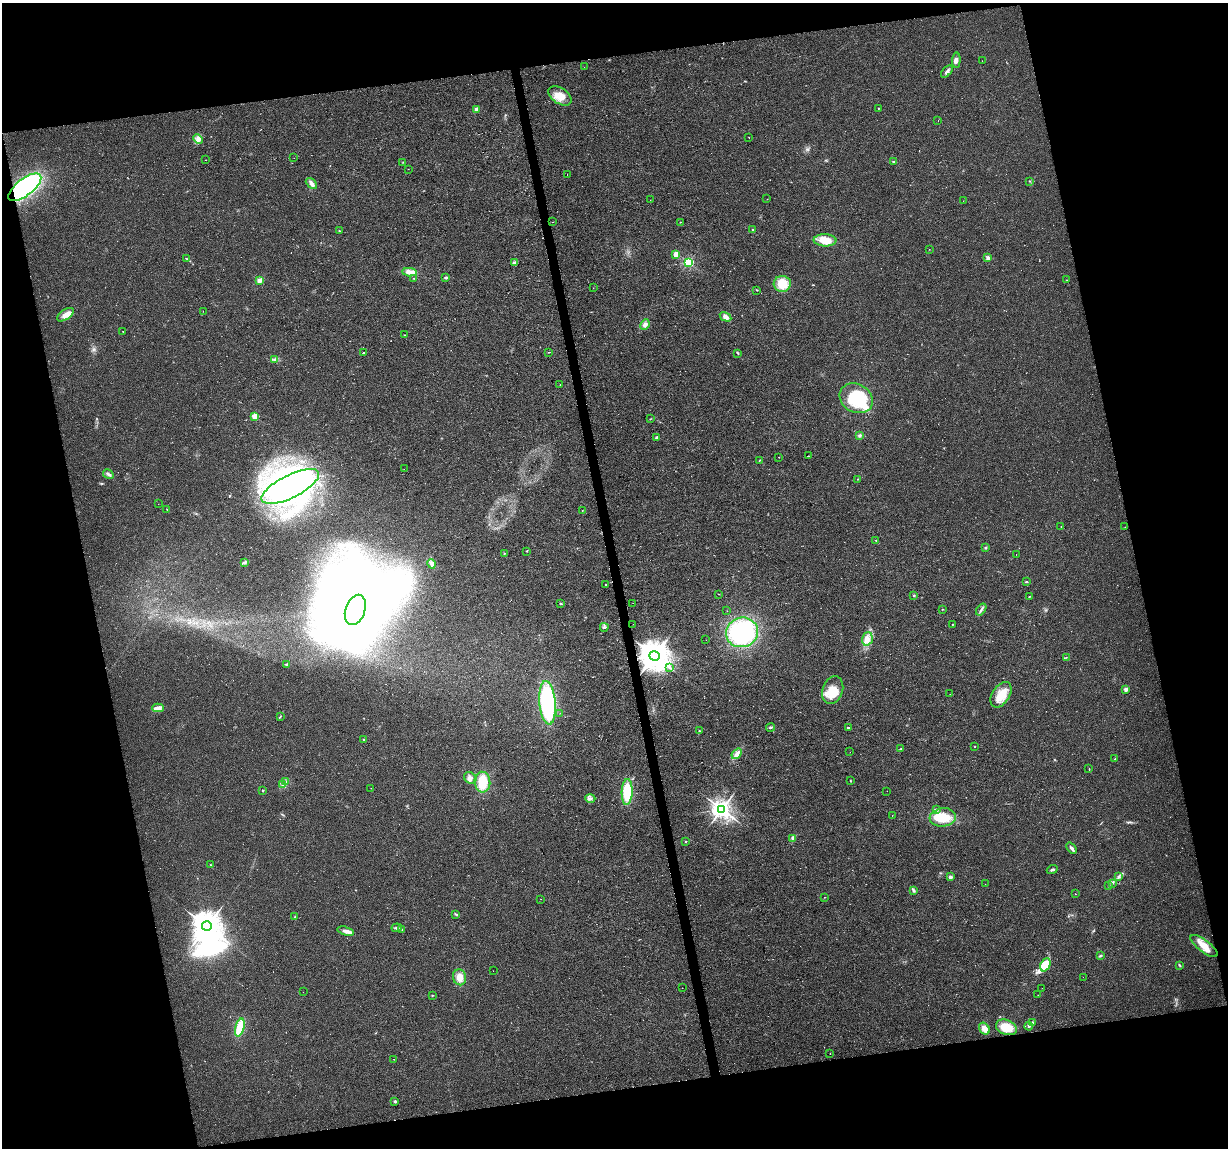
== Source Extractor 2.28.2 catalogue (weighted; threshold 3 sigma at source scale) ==
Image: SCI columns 1-4904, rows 27-4607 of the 4904 x 4682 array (HDU 1 of 3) = the unmasked area's bounding box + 8 px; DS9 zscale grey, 4 x 4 block average (1 PNG px = mean of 4 x 4 image px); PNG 1230 x 1150 px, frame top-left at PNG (2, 3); each listed source drawn as its Kron ellipse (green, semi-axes under 4 px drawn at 4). Shown black and unused: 25% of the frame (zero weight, under 3 of 6 exposures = <1% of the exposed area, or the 3 px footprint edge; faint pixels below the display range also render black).
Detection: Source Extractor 2.28.2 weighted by HDU 2 'WHT'. Background -0.0061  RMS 0.0036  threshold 0.0149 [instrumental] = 3 sigma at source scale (4.09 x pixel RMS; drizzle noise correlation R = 1.36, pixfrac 0.8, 0.0396/0.0396 arcsec/px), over >= 5 px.
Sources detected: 200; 1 too faint to see at this stretch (4 x 4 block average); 8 inside a brighter object's white glare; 9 cosmic-ray / hot-pixel residue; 1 long thin detection or spike segment (spike, bleed or trail) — neither listed nor drawn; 2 coinciding with a brighter row at this scale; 10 inside a brighter listed object's ellipse — not listed separately; the other 169 listed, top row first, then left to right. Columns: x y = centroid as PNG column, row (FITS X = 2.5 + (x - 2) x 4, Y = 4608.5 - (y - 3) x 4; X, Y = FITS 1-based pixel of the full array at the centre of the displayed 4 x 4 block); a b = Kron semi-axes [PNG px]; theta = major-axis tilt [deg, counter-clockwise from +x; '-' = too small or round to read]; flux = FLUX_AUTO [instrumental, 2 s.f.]
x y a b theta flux
956 60 7 3 86 6.6
982 61 2 2 - 0.39
584 67 2 2 - 0.43
947 71 7 3 47 5.8
560 96 13 7 -34 25
878 108 2 2 - 1
477 109 4 3 - 5.8
938 120 2 2 - 0.28
749 138 2 2 - 0.63
198 139 5 4 - 7.1
294 158 2 2 - 0.26
206 160 2 2 - 0.64
403 162 2 2 - 0.78
894 162 3 2 - 2.8
408 169 2 2 - 0.43
567 175 2 2 - 0.49
1029 181 3 2 - 0.59
311 183 6 3 -43 7.6
25 187 20 8 37 230
767 199 2 2 - 0.68
650 200 2 2 - 0.31
963 201 2 2 - 0.24
553 222 2 2 - 0.33
680 222 2 2 - 1.1
752 230 2 2 - 3.5
339 231 2 2 - 1
825 240 11 6 -3 32
929 249 2 2 - 0.5
676 254 2 2 - 52
186 258 3 2 - 1
988 258 3 3 - 6.4
515 262 3 3 - 3.2
688 262 2 2 - 270
410 272 7 4 -4 15
414 278 2 2 - 0.89
446 278 2 2 - 10
1067 280 2 2 - 0.44
259 281 2 2 - 48
782 284 8 8 - 33
593 288 2 2 - 0.35
757 290 2 2 - 1.1
203 311 2 2 - 0.46
65 315 9 5 34 16
726 317 6 4 -31 10
645 324 5 4 - 6.8
123 331 2 2 - 0.49
404 335 2 2 - 0.76
549 352 2 2 - 0.89
363 353 2 2 - 5.6
738 353 3 2 - 1.6
275 359 4 2 - 2.2
560 384 2 2 - 0.5
856 398 17 14 -30 91
255 416 2 2 - 84
650 419 2 2 - 0.63
860 435 3 3 - 2.6
657 437 3 3 - 3.2
808 456 2 2 - 1.4
779 457 2 2 - 0.52
760 460 3 2 - 0.81
404 469 2 2 - 0.4
108 474 5 3 - 4
858 479 2 2 - 0.62
290 486 32 11 27 240
158 504 2 2 - 0.32
167 509 2 2 - 0.48
582 511 2 2 - 0.58
1061 526 2 2 - 0.61
1125 527 2 2 - 0.35
876 540 2 2 - 0.75
985 548 2 2 - 5.8
527 551 2 2 - 0.63
504 553 2 2 - 0.59
1016 554 2 2 - 0.34
244 563 2 2 - 1.2
432 564 5 2 - 3.9
1026 582 3 2 - 1.8
606 585 2 2 - 1.4
719 594 2 2 - 0.55
914 596 3 2 - 1.7
1030 596 2 2 - 1.1
633 603 2 2 - 0.52
561 604 2 2 - 5.9
942 609 2 2 - 1.1
981 609 6 2 53 4.8
355 610 16 9 71 3800
727 611 2 2 - 0.34
633 624 2 2 - 0.39
952 624 2 2 - 0.67
604 627 4 3 - 3.6
742 632 16 14 16 200
867 639 7 5 74 13
706 640 2 2 - 0.36
654 656 5 4 - 2500
1066 657 2 2 - 0.76
287 665 2 2 - 1.2
670 668 2 2 - 1.1
1126 689 2 2 - 39
833 690 14 10 70 38
950 694 2 2 - 0.23
1001 695 14 8 58 35
548 703 22 8 -85 240
158 708 6 2 1 5.2
560 713 2 2 - 0.58
280 717 2 2 - 1.2
770 728 4 2 - 2
848 728 2 2 - 8.9
699 731 2 2 - 1.4
364 739 2 2 - 1.4
975 747 2 2 - 0.89
901 748 2 2 - 0.79
850 752 2 2 - 0.3
737 754 6 4 50 11
1115 759 2 2 - 1.5
1089 769 3 2 - 0.88
470 778 7 5 -34 10
850 781 2 2 - 0.83
286 782 3 2 - 1.5
482 782 10 8 -85 40
282 784 3 2 - 1.1
371 788 2 2 - 0.49
262 791 2 2 - 1.2
887 791 2 2 - 0.33
627 792 13 5 88 70
590 798 5 3 - 4.1
722 809 3 3 - 1400
936 810 2 2 - 1.8
892 815 2 2 - 0.37
943 817 13 9 6 54
793 838 3 3 - 3.4
686 841 2 2 - 5.4
1072 848 6 2 -49 5.5
210 865 2 2 - 0.87
1052 870 5 2 - 3.5
950 877 2 2 - 21
1119 877 3 3 - 3
1112 883 3 2 - 2.3
985 884 2 2 - 0.26
1108 885 2 2 - 0.6
914 890 3 2 - 2.5
1075 894 2 2 - 0.91
824 897 2 2 - 0.63
541 899 2 2 - 0.37
456 914 3 2 - 1.9
295 917 2 2 - 1
207 926 5 5 - 3900
397 928 5 2 - 4.1
402 929 2 2 - 0.82
346 931 8 3 -14 9.7
1204 946 16 6 -38 27
1101 955 2 2 - 1.7
1045 965 7 4 67 33
1179 965 3 2 - 1.7
493 971 2 2 - 0.27
460 977 8 6 -77 17
1083 977 2 2 - 0.52
682 988 2 2 - 0.57
1042 988 2 2 - 0.38
303 992 2 2 - 0.28
432 995 2 2 - 0.73
1038 995 2 2 - 0.31
1033 1022 3 2 - 1.8
1029 1026 4 2 - 3.7
1006 1027 11 7 -21 34
240 1028 9 4 75 43
984 1029 6 5 - 15
830 1054 2 2 - 0.55
394 1059 2 2 - 0.48
395 1101 2 2 - 4.6
Overlapping masked pixels (flux is a lower limit): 1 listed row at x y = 25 187
Diffuse or blended objects may show on this block-average render without a row.